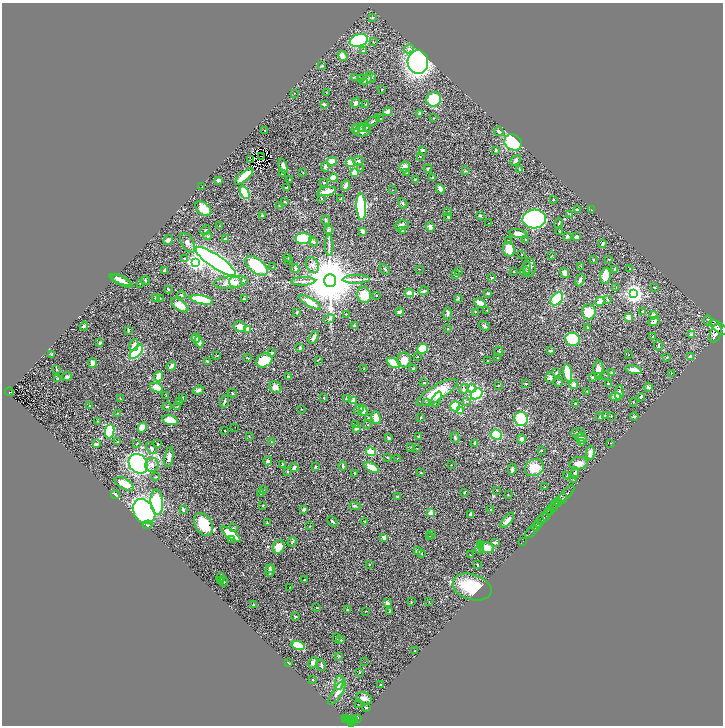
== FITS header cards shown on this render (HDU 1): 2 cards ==
NAXIS1  =                 1441
NAXIS2  =                 1447

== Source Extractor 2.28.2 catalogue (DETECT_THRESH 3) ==
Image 1441 x 1447 px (HDU 1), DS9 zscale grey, zoomed out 1/2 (1 PNG px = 2 x 2 image px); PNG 725 x 728 px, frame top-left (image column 1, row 1446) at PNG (2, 3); each listed source drawn as its Kron ellipse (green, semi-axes under 4 px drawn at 4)
Background 0.65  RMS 0.028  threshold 0.0833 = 3 sigma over >= 5 px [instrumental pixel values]
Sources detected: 473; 39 cannot appear on this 1/2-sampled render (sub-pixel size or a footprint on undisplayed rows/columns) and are neither listed nor drawn; the other 434 listed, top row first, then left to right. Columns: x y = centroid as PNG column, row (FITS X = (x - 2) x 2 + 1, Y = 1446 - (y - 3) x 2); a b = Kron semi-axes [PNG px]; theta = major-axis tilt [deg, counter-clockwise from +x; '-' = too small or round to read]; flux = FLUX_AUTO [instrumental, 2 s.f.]
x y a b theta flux
372 18 3 3 - 3.4
359 40 9 6 17 470
373 42 2 1 - 2.8
409 49 5 4 - 11
363 51 3 2 - 3.7
343 56 5 4 - 25
418 62 12 10 -85 1900
322 66 3 2 - 6.8
354 77 4 1 - 3.1
370 77 6 5 - 12
361 79 3 2 - 6.4
366 80 6 3 30 10
382 89 2 2 - 3.9
326 92 2 1 - 1.3
294 93 2 1 - 1.4
434 99 7 7 - 200
356 103 5 4 - 18
324 104 4 2 - 7.7
366 104 3 2 - 2.4
387 112 4 3 - 20
420 113 2 2 - 35
379 118 3 2 - 5
433 118 3 2 - 2
373 121 7 3 37 9.3
361 127 4 3 - 6.8
367 127 3 2 - 2.7
356 129 5 4 - 20
265 130 2 2 - 3.5
363 131 8 5 9 25
499 131 5 3 - 11
513 142 9 7 -29 340
422 150 3 3 - 7
496 150 3 2 - 7.9
261 156 2 1 - 1.4
420 156 2 2 - 1.9
250 160 2 1 - 0.18
516 160 6 3 47 12
332 161 5 4 - 48
358 161 5 4 - 8.7
350 163 4 3 - 56
283 166 7 3 -73 23
325 167 4 4 - 11
405 167 5 5 - 32
360 168 3 2 - 2.4
428 169 4 2 - 4.2
519 170 2 2 - 4.7
466 171 3 2 - 3.8
303 172 2 2 - 1.5
355 172 4 3 - 66
407 173 4 2 - 3.6
283 174 3 3 - 15
244 176 12 3 42 140
333 178 4 3 - 49
432 178 3 2 - 6.5
289 179 2 2 - 1.9
415 179 2 2 - 4.3
218 180 3 2 - 20
324 182 2 2 - 3.4
346 185 5 3 - 15
202 187 3 2 - 1.8
286 187 4 2 - 2.7
440 189 5 3 - 31
392 190 2 1 - 1.4
327 192 9 3 13 80
245 193 7 4 -63 210
321 198 2 2 - 4.7
341 198 2 2 - 1.6
553 200 2 1 - 2.1
285 201 4 3 - 4.2
403 203 5 3 - 6.3
279 206 4 3 - 4.7
361 207 13 5 -86 630
203 209 9 6 -38 61
577 210 3 3 - 9.7
592 210 2 1 - 1.1
448 212 2 2 - 1.8
570 214 2 2 - 1.8
263 216 4 2 - 7.1
480 216 3 2 - 10
448 217 4 3 - 6.9
534 219 12 9 4 1400
326 220 5 3 - 8.4
489 223 2 1 - 1.1
559 223 5 2 - 4.5
402 225 7 5 18 27
219 226 2 1 - 1.8
430 227 5 3 - 29
205 230 5 2 - 5.9
329 230 4 3 - 13
402 230 4 3 - 6.8
362 231 3 3 - 14
560 231 4 2 - 5.4
518 234 9 4 -11 27
208 236 4 3 - 4.6
567 236 3 2 - 14
576 237 2 2 - 22
225 239 4 3 - 6.9
303 239 8 5 -5 200
168 240 5 3 - 12
525 240 3 3 - 3.7
508 241 3 2 - 2.4
313 242 5 3 - 9.9
187 243 11 6 -59 27
602 244 4 3 - 8.4
329 245 10 2 89 11
509 249 7 5 -72 80
522 255 2 2 - 1.8
551 256 4 1 - 1.9
288 257 2 2 - 2.4
185 259 2 2 - 6.8
609 259 3 2 - 2.7
288 260 2 2 - 2.4
593 260 2 2 - 4.2
195 262 4 4 - 1300
216 262 23 6 -34 3300
312 265 8 6 -66 25
256 266 13 7 -36 240
581 266 4 1 - 2.1
273 267 2 2 - 5.1
527 267 6 4 -89 11
529 267 9 6 -86 17
295 268 4 3 - 7.3
385 269 6 3 -50 7
420 269 3 2 - 1.5
615 269 3 3 - 6.5
630 269 2 2 - 3.2
165 270 3 2 - 16
459 271 3 2 - 3.2
514 272 3 2 - 2.6
525 272 5 5 - 8.8
565 273 5 4 - 26
456 275 2 2 - 20
605 276 8 5 82 140
492 277 3 2 - 3.1
356 279 13 3 1 22
120 280 11 3 -22 34
330 280 6 6 - 44000
580 280 6 2 66 22
122 281 11 3 -27 25
146 281 4 2 - 3.9
303 281 12 3 2 19
231 282 17 6 7 68
235 282 6 5 - 23
140 283 3 2 - 2.7
655 287 3 2 - 2.8
616 288 2 2 - 1.9
168 289 3 2 - 3.5
423 291 5 2 - 9
409 293 4 3 - 99
634 293 4 4 - 3000
487 294 4 3 - 4
181 295 4 2 - 3.6
364 295 8 6 -79 110
377 295 2 1 - 2.8
156 298 4 2 - 3.7
160 298 2 2 - 2.4
458 298 4 3 - 6.7
244 299 2 2 - 8.3
557 299 7 5 49 250
607 299 4 2 - 6.1
201 300 12 4 -12 210
600 301 5 3 - 50
310 302 12 4 -29 58
480 303 6 3 -26 47
180 305 10 5 -35 54
487 310 3 2 - 2.3
643 311 3 2 - 16
297 312 3 2 - 5.8
399 312 4 3 - 12
475 312 2 2 - 1.9
589 312 7 7 - 94
346 314 2 2 - 2.1
448 314 7 3 88 12
653 315 4 4 - 24
629 317 2 2 - 87
329 319 5 3 - 7.2
654 321 6 4 32 18
708 321 5 2 - 4.9
84 326 4 3 - 8.5
354 326 2 2 - 39
485 326 6 3 -33 6.7
240 327 6 5 - 54
719 327 10 4 -37 5600
587 328 3 2 - 3.6
247 329 4 4 - 39
448 329 2 2 - 2.2
128 330 3 3 - 6.1
715 334 9 5 71 6300
692 335 4 3 - 15
653 336 2 1 - 2.4
314 337 7 3 59 19
196 338 5 3 - 22
573 339 7 6 - 340
199 342 5 3 - 33
100 343 4 3 - 9.2
134 345 6 4 76 17
658 345 5 3 - 6
300 348 4 3 - 7.8
422 349 5 5 - 130
499 351 4 3 - 6
550 351 4 2 - 6.8
136 352 9 4 47 460
272 353 4 2 - 12
51 355 4 2 - 9.4
629 355 2 1 - 1.5
217 356 3 2 - 3.2
417 357 3 1 - 2.2
667 357 2 2 - 4.8
691 357 3 3 - 18
248 358 4 1 - 3.1
498 358 2 1 - 1.8
264 360 8 6 27 120
318 360 3 2 - 2.5
404 360 7 7 - 47
488 360 2 2 - 5.2
207 362 4 3 - 8.2
93 363 5 3 - 32
394 363 7 4 -28 190
171 366 5 3 - 19
364 369 3 2 - 2.2
413 369 3 2 - 14
598 369 8 5 87 40
57 370 2 1 - 1.6
633 370 8 4 -10 26
556 373 3 2 - 5.7
568 373 9 3 -81 180
612 373 4 3 - 10
671 373 2 1 - 3
605 375 2 2 - 2.1
159 376 5 3 - 53
599 376 3 3 - 3.6
67 377 5 4 - 14
288 377 3 2 - 9.1
550 377 5 5 - 16
592 377 4 4 - 7.1
57 378 3 3 - 4.8
558 382 5 3 - 5.2
424 383 2 2 - 3.2
526 383 3 2 - 2.7
608 384 3 2 - 6.5
499 385 2 2 - 4.2
573 385 4 4 - 27
275 387 6 5 - 29
648 387 4 3 - 12
157 388 7 4 -21 49
472 388 4 4 - 19
464 389 5 4 - 11
198 390 6 4 19 14
587 391 2 2 - 3
9 392 4 3 - 110
232 393 4 2 - 5.3
437 393 23 7 30 140
619 393 8 3 83 16
476 394 6 5 - 360
166 395 3 2 - 2.7
615 397 5 3 - 28
641 397 4 3 - 6.4
182 398 2 2 - 4.5
324 398 3 2 - 3
121 399 2 1 - 1.9
346 399 4 2 - 3.6
436 399 8 4 64 17
179 401 4 2 - 3.4
224 401 6 2 72 9.7
353 401 4 3 - 34
467 401 3 3 - 5.8
427 402 3 3 - 6.5
633 402 3 2 - 2.6
575 404 2 2 - 10
90 405 3 2 - 5.1
167 406 4 3 - 5.2
455 406 5 5 - 190
177 407 3 2 - 2.4
302 409 3 2 - 1.8
359 410 5 3 - 5.2
460 410 3 2 - 19
363 411 5 3 - 27
117 413 3 2 - 3.2
605 416 4 3 - 10
611 416 3 2 - 2.3
634 416 4 3 - 7.3
376 417 6 4 -72 47
600 417 3 3 - 4.2
369 418 3 2 - 2.6
420 418 3 2 - 3.3
521 419 7 7 - 210
170 420 8 4 -14 68
97 421 3 2 - 2.4
356 425 2 2 - 2.9
368 425 2 2 - 1.9
142 427 5 4 - 33
235 427 2 1 - 2.4
357 428 4 3 - 15
110 431 7 4 81 330
225 431 2 2 - 3
578 433 7 3 4 11
496 435 6 5 - 140
419 436 3 2 - 5
249 437 2 2 - 1.8
455 437 6 2 -72 7
389 438 4 3 - 7.4
581 438 6 5 - 27
522 439 4 3 - 23
117 442 3 3 - 4.8
271 442 2 2 - 2.8
137 443 3 2 - 3.8
474 443 3 2 - 4.6
581 443 3 3 - 4
611 443 3 2 - 1.6
96 444 3 3 - 13
158 444 2 2 - 7
411 447 3 2 - 3.4
151 448 7 4 -50 14
417 448 2 2 - 2.2
542 450 3 2 - 2.5
371 452 5 3 - 120
590 453 7 4 86 29
169 457 10 4 81 25
387 457 3 2 - 3.8
397 458 2 2 - 1.9
268 461 4 4 - 8.1
578 463 9 6 10 35
138 464 11 9 -48 950
282 464 3 2 - 3.3
152 465 7 6 - 25
451 465 2 2 - 2.2
343 466 4 2 - 8.3
315 467 4 3 - 5.4
372 467 8 4 -30 74
294 468 4 3 - 12
534 468 10 8 31 100
512 469 6 3 82 8
287 471 2 2 - 11
354 473 2 2 - 2.7
421 473 3 3 - 4.4
575 473 5 3 - 7.9
567 476 4 2 - 4.6
156 477 4 2 - 3.8
573 479 3 2 - 2.4
124 484 10 5 -27 73
545 487 3 2 - 2.7
263 490 2 1 - 1.7
497 490 2 2 - 2.5
464 493 3 2 - 5.4
260 494 2 1 - 1.5
566 494 10 2 47 2000
115 495 4 2 - 13
508 495 3 2 - 2.9
397 496 3 3 - 3.3
562 499 6 2 52 1300
157 502 12 6 -85 280
557 502 4 2 - 410
555 504 4 2 - 470
263 505 3 2 - 3.2
355 506 5 3 - 7.4
554 508 4 3 - 570
304 509 3 2 - 10
490 509 3 3 - 4.5
183 510 4 3 - 9.6
144 511 13 10 -53 990
550 511 3 2 - 450
431 513 2 2 - 100
547 514 7 3 71 1200
471 515 4 3 - 17
543 519 6 3 37 2700
507 520 9 3 50 30
332 521 6 2 -43 7.5
365 522 3 2 - 2.8
267 523 3 2 - 3.8
204 524 12 8 -60 120
539 524 2 2 - 570
148 525 5 3 - 7.1
310 526 2 1 - 1.6
536 526 5 2 - 1300
233 528 2 2 - 5.1
531 532 7 2 42 410
231 534 11 4 -35 140
432 535 4 2 - 3.2
384 537 4 3 - 19
430 537 2 1 - 1.4
232 539 3 2 - 6.6
523 541 2 1 - 15
292 542 5 3 - 6
495 542 5 3 - 9.3
480 544 3 3 - 6.4
279 547 7 5 71 82
486 547 8 5 -14 61
479 549 4 3 - 9.5
418 551 3 2 - 25
421 553 3 2 - 3
470 555 2 2 - 2.9
369 565 2 1 - 2.9
477 565 3 3 - 3.8
269 568 3 3 - 5.5
270 571 6 4 72 13
221 577 4 3 - 4.7
221 580 3 2 - 3.4
304 580 2 2 - 6.2
223 582 5 3 - 6.5
290 587 2 2 - 1.7
472 587 20 12 -18 210
411 602 4 2 - 2.4
429 602 2 1 - 1.6
387 603 4 3 - 12
253 605 3 2 - 5.7
317 608 3 2 - 3.3
348 609 4 3 - 5.9
366 611 2 2 - 2.4
389 611 4 2 - 2.7
296 617 3 3 - 5.6
336 638 3 2 - 5.6
341 640 3 2 - 5.1
298 646 7 4 -16 180
414 651 2 1 - 1.3
338 657 3 2 - 2.6
365 662 2 1 - 1.4
288 663 4 1 - 2.4
313 663 6 4 62 14
321 665 6 3 -77 8.9
360 672 2 2 - 5.8
312 680 3 2 - 2.2
339 683 7 4 79 19
380 685 2 2 - 2.7
337 693 14 5 57 40
364 698 8 6 -14 18
358 704 2 1 - 230
366 708 2 2 - 3.8
345 719 2 1 - 25
347 719 2 1 - 42
357 719 3 2 - 250
349 720 3 2 - 250
351 721 3 2 - 310
355 721 4 2 - 130
352 724 3 3 - 340
At the frame edge (FLAGS 8, measured only in part): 1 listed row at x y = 719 327
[39 sub-pixel or undisplayed-footprint detections neither listed nor drawn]